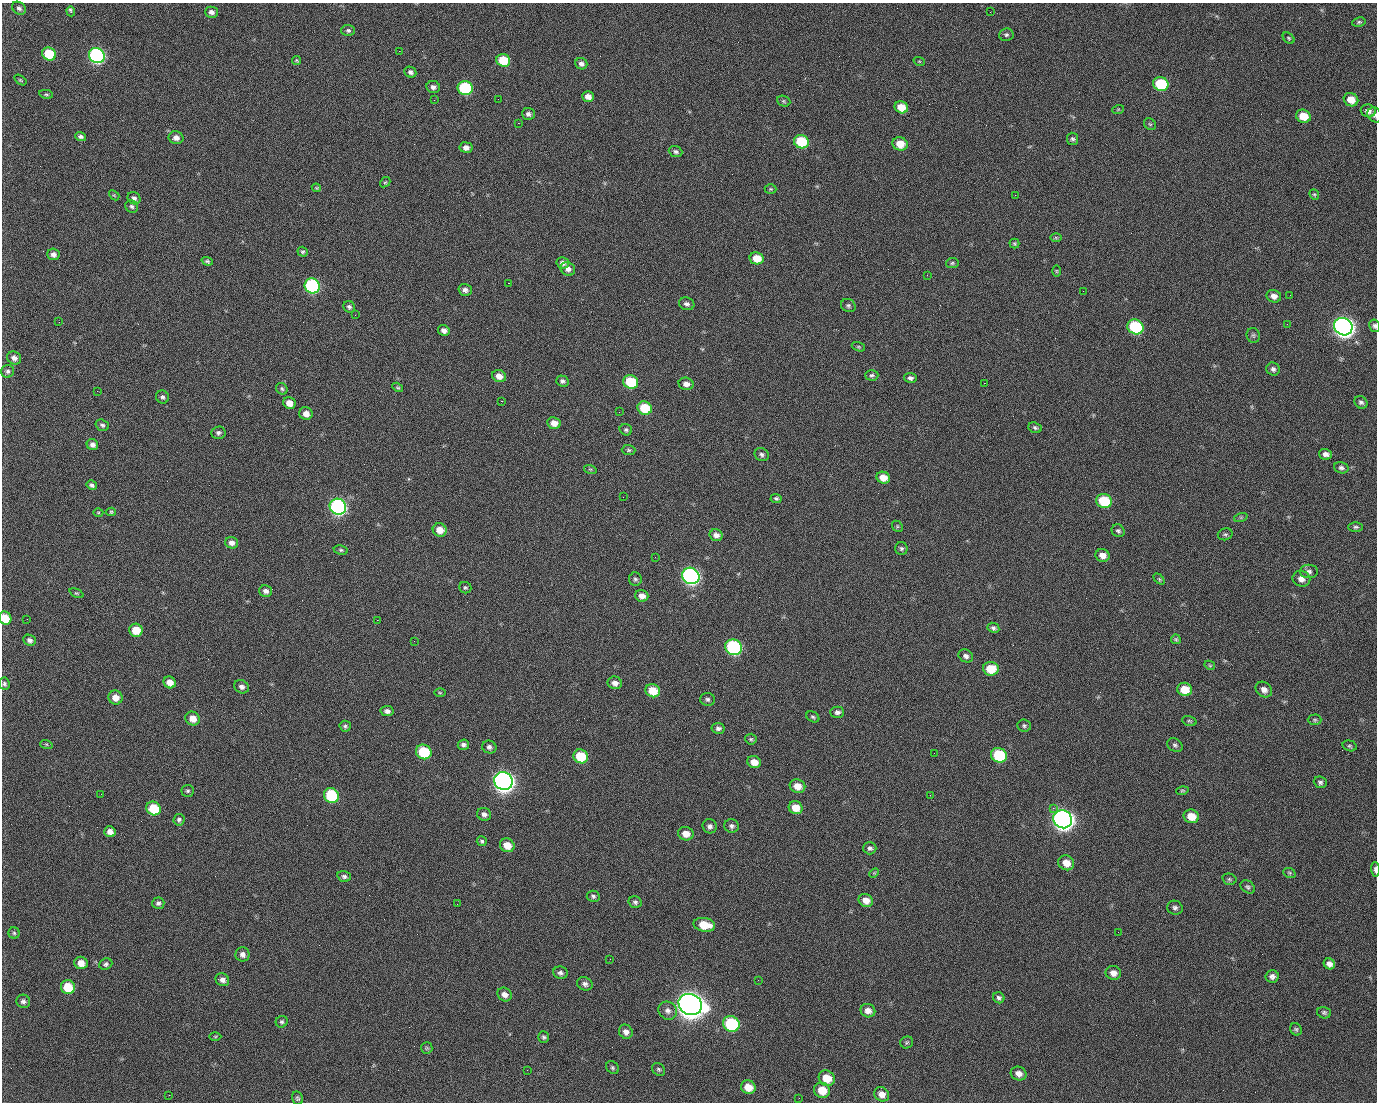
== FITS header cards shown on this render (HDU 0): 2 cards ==
NAXIS1  =                 1375 / length of data axis 1
NAXIS2  =                 1100 / length of data axis 2

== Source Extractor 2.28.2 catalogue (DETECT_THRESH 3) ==
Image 1375 x 1100 px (HDU 0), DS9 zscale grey, 1 PNG px = 1 image px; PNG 1379 x 1104 px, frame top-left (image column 1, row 1100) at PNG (2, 3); each listed source drawn as its Kron ellipse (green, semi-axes under 4 px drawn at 4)
Background 1470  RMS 30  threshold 88.8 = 3 sigma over >= 5 px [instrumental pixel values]
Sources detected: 256; all 256 listed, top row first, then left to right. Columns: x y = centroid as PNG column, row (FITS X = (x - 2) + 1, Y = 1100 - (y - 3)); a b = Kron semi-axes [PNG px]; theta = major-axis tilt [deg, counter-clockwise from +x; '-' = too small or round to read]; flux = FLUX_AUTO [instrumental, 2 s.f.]
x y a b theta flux
19 8 7 6 - 5.3e+03
71 11 5 3 - 6.4e+03
211 12 6 5 - 7.5e+03
990 12 2 2 - 1.8e+03
1359 22 7 4 10 3.3e+03
348 30 7 5 -2 4.3e+03
1006 35 7 6 - 4.4e+03
1289 38 6 4 -42 2.9e+03
399 51 2 2 - 2.3e+04
49 54 7 6 - 7.4e+04
97 56 8 7 - 5.0e+05
296 60 4 4 - 2.5e+03
503 60 7 6 - 5.8e+04
919 61 6 3 -18 1.9e+03
581 64 6 5 - 7.9e+03
410 72 6 5 - 5.8e+03
20 80 7 4 -36 2.8e+03
1161 84 8 7 - 1.0e+05
433 87 7 6 - 6.5e+03
465 88 7 7 - 1.8e+05
46 94 7 4 -12 3.1e+03
588 97 6 5 - 1.3e+04
498 99 2 2 - 1.0e+03
434 100 2 2 - 4.2e+03
1351 100 7 6 - 2.6e+04
784 101 7 5 -22 3.3e+03
901 107 7 6 - 3.5e+04
1118 110 6 4 20 2.1e+03
1368 111 7 6 - 1.0e+04
528 114 6 6 - 6.9e+03
1375 115 8 6 -55 6.5e+03
1303 116 7 6 - 3.5e+04
518 123 2 2 - 2.7e+04
1150 124 6 5 - 3.0e+03
81 136 5 4 - 5.7e+03
176 138 7 6 - 1.1e+04
1072 139 6 5 - 4.4e+03
801 142 7 6 - 9.0e+04
900 144 7 6 - 3.1e+04
466 147 6 5 - 9.8e+03
676 152 7 5 -20 5.1e+03
385 182 6 4 40 2.6e+03
316 188 4 4 - 2.0e+03
771 189 6 5 - 3.0e+03
114 195 6 4 -41 2.2e+03
1015 195 2 2 - 7.3e+03
1314 195 6 4 -68 2.7e+03
134 198 7 6 - 6.0e+03
132 206 7 6 - 4.7e+03
1056 238 6 4 -1 2.4e+03
1014 243 5 5 - 2.5e+03
303 252 5 4 - 2.9e+03
53 254 6 5 - 8.4e+03
757 258 7 6 - 3.2e+04
207 261 6 4 -19 3.3e+03
563 263 6 5 - 8.3e+03
952 263 6 5 - 3.3e+03
568 269 7 6 - 1.0e+04
1056 271 6 3 -90 2.0e+03
927 275 2 2 - 1.2e+03
508 283 2 2 - 5.7e+04
312 286 8 7 - 3.1e+05
465 290 7 5 -16 7.3e+03
1083 291 2 2 - 3.4e+03
1290 295 2 2 - 1.8e+03
1274 296 7 6 - 1.2e+04
687 304 8 6 -18 6.5e+03
848 305 7 6 - 4.9e+03
349 307 6 5 - 5.2e+03
355 315 2 2 - 1.1e+03
59 322 2 2 - 1.4e+03
1287 324 3 2 - 1.6e+03
1375 326 6 5 - 5.1e+03
1135 327 8 7 - 1.8e+05
1343 327 9 8 - 1.4e+06
444 330 6 5 - 9.2e+03
1253 335 7 6 - 3.9e+03
858 347 7 4 -19 2.7e+03
14 358 7 6 - 9.5e+03
1273 369 7 6 - 6.3e+03
8 371 6 6 - 5.5e+03
872 375 7 5 -1 4.0e+03
499 376 7 6 - 1.5e+04
910 378 6 5 - 6.3e+03
562 381 6 5 - 5.2e+03
631 382 7 6 - 9.2e+04
984 383 2 2 - 2.0e+04
686 384 7 6 - 1.0e+04
398 387 6 4 -32 2.6e+03
282 389 6 5 - 3.7e+03
97 391 2 2 - 1.5e+03
162 397 7 6 - 5.0e+03
501 401 3 2 - 5.8e+04
1361 402 7 6 - 5.5e+03
289 403 6 5 - 1.9e+04
645 408 7 6 - 6.8e+04
619 412 2 2 - 9.7e+02
306 414 7 6 - 1.4e+04
554 423 7 6 - 1.5e+04
102 425 7 5 -18 4.7e+03
1035 428 7 5 -21 4.3e+03
626 430 6 5 - 4.1e+03
218 433 7 6 - 5.3e+03
92 445 6 5 - 7.3e+03
629 450 7 5 -1 3.6e+03
1326 454 6 5 - 9.0e+03
762 455 7 6 - 5.9e+03
1341 468 7 5 -16 5.5e+03
590 469 6 4 -18 2.5e+03
883 478 7 6 - 2.1e+04
92 485 5 4 - 4.6e+03
623 497 2 2 - 2.9e+03
776 498 5 4 - 4.0e+03
1104 501 8 7 - 8.8e+04
338 507 8 7 - 5.6e+05
98 512 5 3 - 1.9e+03
111 512 5 4 - 2.7e+03
1241 517 7 4 18 2.9e+03
897 526 6 4 -48 2.7e+03
1356 527 7 5 0 4.0e+03
440 530 7 6 - 2.0e+04
1118 531 7 6 - 4.6e+03
1225 534 7 6 - 4.1e+03
716 535 6 6 - 9.6e+03
232 543 6 5 - 9.4e+03
901 548 6 6 - 4.7e+03
341 550 7 4 -9 3.7e+03
1103 555 7 6 - 1.4e+04
655 557 2 2 - 9.4e+02
1309 571 9 7 0 6.7e+03
691 576 9 8 - 6.6e+05
635 579 7 6 - 4.5e+03
1159 579 6 4 -45 2.8e+03
1301 579 9 7 -17 1.2e+04
465 588 6 5 - 3.5e+03
266 591 6 5 - 7.9e+03
76 593 7 4 -25 2.7e+03
642 596 6 5 - 1.2e+04
5 618 7 6 - 4.2e+04
27 619 2 2 - 4.4e+03
377 620 2 2 - 1.1e+04
993 628 6 5 - 5.0e+03
136 630 7 6 - 3.9e+04
1176 639 5 4 - 3.1e+03
30 640 6 5 - 6.7e+03
414 641 2 2 - 8.3e+02
734 647 8 7 - 3.1e+05
966 656 8 6 -28 7.5e+03
1210 665 5 4 - 2.4e+03
991 669 8 7 - 4.5e+04
170 682 6 5 - 1.9e+04
615 683 7 6 - 1.1e+04
4 684 6 5 - 4.6e+03
242 687 8 6 -31 7.5e+03
1185 689 7 6 - 3.6e+04
1264 690 9 7 -40 1.1e+04
653 691 7 6 - 4.4e+04
440 693 5 3 - 2.1e+03
116 698 7 7 - 2.0e+04
707 699 7 6 - 5.3e+03
387 711 6 5 - 7.5e+03
837 712 7 5 0 7.0e+03
813 717 7 5 -33 3.7e+03
193 718 7 6 - 2.1e+04
1315 720 7 5 1 3.7e+03
1189 721 7 5 -17 3.2e+03
345 726 5 5 - 4.1e+03
1024 726 7 6 - 4.3e+03
718 728 6 5 - 6.0e+03
751 739 5 5 - 3.2e+03
46 744 6 4 -18 2.2e+03
463 745 6 5 - 6.3e+03
1175 745 8 6 -30 4.9e+03
1350 746 7 5 -16 3.4e+03
489 747 7 6 - 6.9e+03
424 752 8 7 - 9.8e+04
934 753 3 2 - 1.6e+03
999 755 8 7 - 1.2e+05
581 756 7 6 - 7.0e+04
754 762 7 6 - 2.0e+04
503 781 9 8 - 1.5e+06
1320 782 6 5 - 4.7e+03
797 786 8 6 -18 2.2e+04
188 791 6 6 - 4.0e+03
1182 791 6 4 17 2.6e+03
101 794 3 2 - 2.5e+03
331 795 8 7 - 1.3e+05
930 795 2 2 - 8.2e+03
154 808 7 6 - 7.0e+04
796 808 7 6 - 2.7e+04
1053 808 2 2 - 1.7e+04
484 814 7 6 - 7.7e+03
1191 816 8 7 - 3.0e+04
1063 819 10 8 -31 1.4e+06
179 820 6 5 - 4.4e+03
710 826 7 7 - 6.9e+03
731 826 7 6 - 6.4e+03
110 832 6 5 - 1.1e+04
686 834 8 6 -15 1.9e+04
482 841 5 5 - 3.6e+03
507 845 7 6 - 2.5e+04
870 848 6 6 - 5.6e+03
1066 863 8 7 - 2.3e+04
1375 870 7 3 -88 7.6e+03
874 873 5 4 - 2.3e+03
1289 873 6 5 - 2.8e+03
344 876 7 5 -15 5.6e+03
1229 879 7 5 -15 3.6e+03
1248 887 8 6 -39 4.3e+03
593 896 6 5 - 4.6e+03
866 900 7 6 - 1.7e+04
635 902 7 5 -14 5.2e+03
158 903 6 5 - 5.9e+03
457 904 3 2 - 1.5e+03
1175 908 8 7 - 6.3e+03
704 925 11 7 -11 4.3e+04
1118 932 2 2 - 2.4e+03
14 933 5 5 - 3.2e+03
242 954 7 7 - 8.7e+03
610 959 2 2 - 2.8e+03
81 963 7 6 - 1.7e+04
106 964 7 5 22 4.6e+03
1329 964 6 5 - 9.7e+03
560 973 7 6 - 6.2e+03
1113 973 7 7 - 1.3e+04
1272 976 6 6 - 7.7e+03
222 980 7 6 - 9.2e+03
758 980 2 2 - 2.3e+03
585 984 8 6 -27 7.0e+03
68 987 7 6 - 5.7e+04
505 994 7 6 - 1.1e+04
999 998 6 5 - 5.0e+03
23 1001 7 6 - 6.1e+03
690 1004 12 10 -26 3.0e+06
668 1011 10 8 -41 1.1e+04
868 1011 7 6 - 1.3e+04
1324 1013 7 5 -15 4.2e+03
282 1022 6 5 - 3.9e+03
731 1024 8 7 - 1.8e+05
1296 1029 6 5 - 3.6e+03
626 1032 7 6 - 1.0e+04
215 1036 6 4 0 2.6e+03
544 1037 6 5 - 4.1e+03
907 1042 6 5 - 3.5e+03
427 1048 6 5 - 3.1e+03
612 1068 7 5 -47 3.9e+03
659 1069 7 5 -45 3.9e+03
527 1070 2 2 - 8.9e+02
1019 1074 8 6 -24 1.2e+04
827 1078 8 7 - 3.6e+04
748 1087 7 6 - 2.9e+04
822 1090 8 7 - 3.5e+04
882 1094 8 7 - 1.4e+04
169 1095 2 2 - 5.8e+03
297 1098 7 5 -77 3.8e+03
799 1098 2 2 - 2.2e+03
At the frame edge (FLAGS 8, measured only in part): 4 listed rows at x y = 1375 115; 1375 326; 5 618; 1375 870